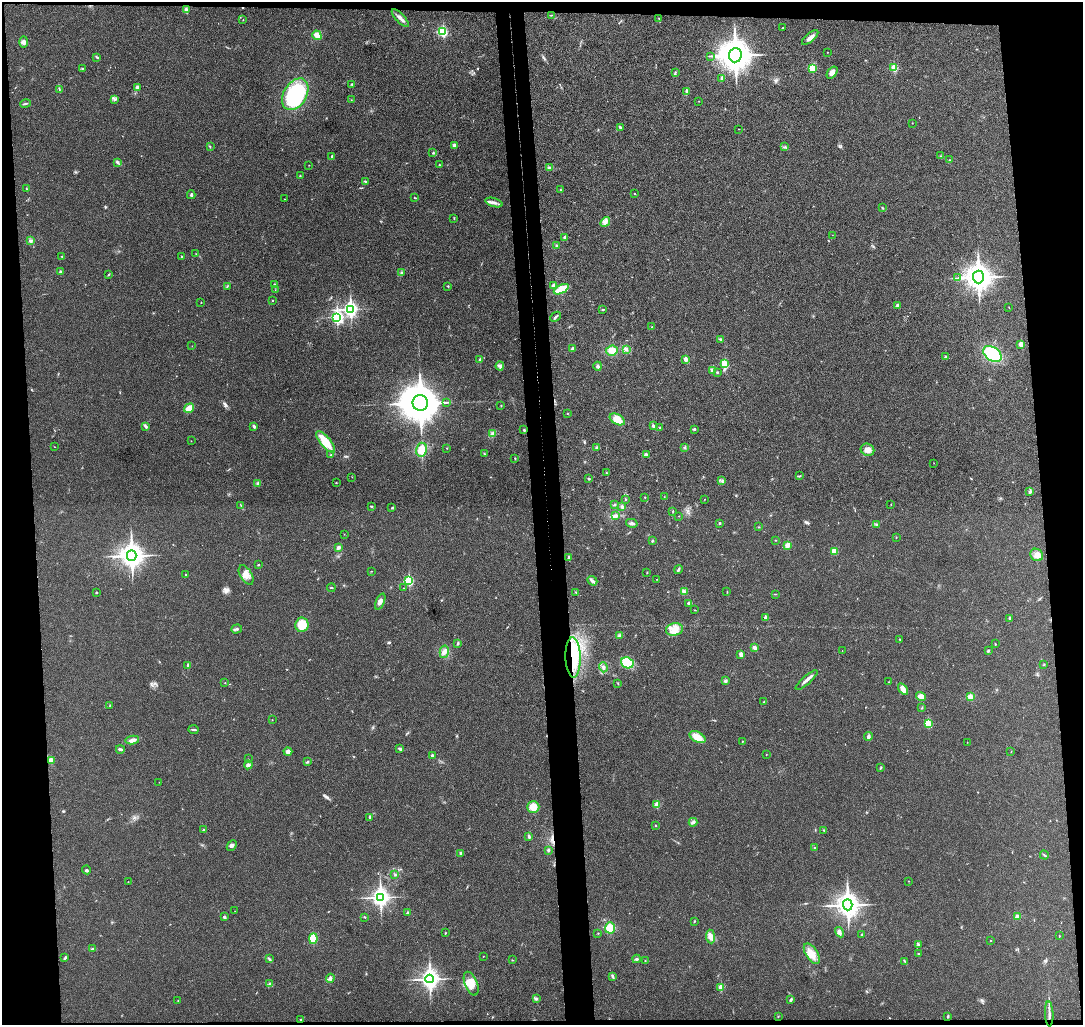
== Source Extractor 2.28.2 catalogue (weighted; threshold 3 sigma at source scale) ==
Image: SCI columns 56-4379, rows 132-4221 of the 4436 x 4365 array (HDU 1 of 3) = the unmasked area's bounding box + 8 px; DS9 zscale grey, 4 x 4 block average (1 PNG px = mean of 4 x 4 image px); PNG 1085 x 1027 px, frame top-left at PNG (2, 2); each listed source drawn as its Kron ellipse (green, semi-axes under 4 px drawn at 4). Shown black and unused: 11% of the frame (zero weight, under 3 of 4 exposures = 6% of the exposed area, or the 3 px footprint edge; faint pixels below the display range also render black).
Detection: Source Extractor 2.28.2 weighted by HDU 2 'WHT'. Background 0.0268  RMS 0.006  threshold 0.0269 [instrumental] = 3 sigma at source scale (4.5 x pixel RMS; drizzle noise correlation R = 1.50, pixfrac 1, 0.05/0.05 arcsec/px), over >= 5 px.
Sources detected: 297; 2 cosmic-ray / hot-pixel residue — neither listed nor drawn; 3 coinciding with a brighter row at this scale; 7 inside a brighter listed object's ellipse — not listed separately; the other 285 listed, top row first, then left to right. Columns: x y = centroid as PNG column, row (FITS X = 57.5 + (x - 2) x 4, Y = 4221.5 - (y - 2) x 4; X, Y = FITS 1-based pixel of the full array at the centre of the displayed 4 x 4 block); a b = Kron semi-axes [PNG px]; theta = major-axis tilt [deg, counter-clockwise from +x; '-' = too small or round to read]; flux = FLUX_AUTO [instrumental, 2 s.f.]
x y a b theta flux
186 10 3 2 - 14
551 15 3 2 - 1.9
400 18 11 3 -47 15
659 18 2 2 - 1.2
243 20 2 2 - 1.8
782 28 2 2 - 2.1
443 32 3 2 - 260
317 35 5 3 - 31
810 37 10 3 41 16
24 42 5 3 - 14
827 52 2 2 - 0.85
735 55 7 6 - 5800
711 56 2 2 - 1.5
97 57 4 2 - 4.3
82 68 2 2 - 1.5
812 68 2 2 - 150
894 68 2 2 - 140
675 72 2 2 - 1.6
832 73 7 4 51 18
722 78 2 2 - 16
352 84 3 2 - 3.5
137 87 2 2 - 8.7
59 90 4 2 - 3.2
686 91 3 2 - 4.7
295 94 17 11 59 290
114 99 2 2 - 2.3
351 100 2 2 - 1.2
699 101 2 2 - 0.88
25 104 5 2 - 5.2
912 123 2 2 - 1.1
620 128 4 2 - 6.2
739 129 2 2 - 1
210 146 2 2 - 2.2
454 146 4 3 - 11
785 147 2 2 - 1.4
433 153 2 2 - 3.6
941 156 2 2 - 1.6
332 157 3 2 - 5
950 160 2 2 - 2
117 162 4 3 - 5.4
309 165 2 2 - 1.2
439 165 2 2 - 2.5
549 168 3 2 - 2.7
300 176 2 2 - 2.1
365 181 2 2 - 3.3
27 189 3 2 - 1.7
560 190 2 2 - 2.5
635 194 2 2 - 2
191 195 4 3 - 6.3
415 198 3 2 - 2.1
284 199 2 2 - 0.83
494 203 9 3 -17 14
882 208 3 2 - 2.6
454 218 2 2 - 1.3
605 222 5 3 - 16
832 235 2 2 - 0.67
565 237 3 2 - 14
30 241 3 3 - 6
557 246 3 3 - 6
196 254 2 2 - 1.6
62 256 2 2 - 1.9
182 257 2 2 - 1.8
60 272 2 2 - 6.1
401 273 2 2 - 2.1
109 274 3 2 - 2.5
978 277 6 5 - 3700
958 278 2 2 - 1.9
275 285 3 2 - 6
554 285 3 3 - 9.5
227 286 3 2 - 2.4
448 286 2 2 - 3.7
561 289 8 3 28 80
275 290 2 2 - 0.98
273 300 2 2 - 1.6
201 302 2 2 - 2.1
898 305 4 3 - 7.2
1009 308 3 2 - 1.3
350 309 3 2 - 1100
603 309 3 2 - 3
337 317 3 2 - 680
556 317 6 2 42 6.3
652 327 2 2 - 2.3
720 339 3 2 - 3
1021 344 2 2 - 53
192 346 2 2 - 0.81
572 349 3 2 - 10
626 349 3 3 - 8.4
612 350 6 5 - 30
992 354 10 7 -35 160
945 356 3 2 - 3.8
480 359 3 2 - 4.2
686 359 2 2 - 36
725 364 3 2 - 150
500 366 4 2 - 5.6
598 366 4 4 - 7.6
712 370 2 2 - 9.2
717 372 2 2 - 2.6
447 402 2 2 - 1.8
420 403 8 7 - 11000
501 406 2 2 - 1.3
189 408 5 3 - 39
567 414 2 2 - 1.1
617 419 8 5 -28 43
145 426 4 2 - 4.8
254 426 3 3 - 6.5
653 426 3 2 - 6.1
660 427 2 2 - 1.8
694 429 3 3 - 5
524 430 2 2 - 3.4
492 434 3 3 - 6.2
191 441 2 2 - 1
326 442 13 5 -50 69
55 447 3 2 - 1.2
597 447 3 2 - 6
685 447 2 2 - 1.3
447 448 2 2 - 1.2
421 450 7 5 75 48
867 450 7 6 - 25
484 454 2 2 - 2
646 454 3 2 - 3.6
331 455 2 2 - 1.1
515 458 2 2 - 2.2
934 463 2 2 - 0.95
606 473 2 2 - 1.5
799 476 3 2 - 2.3
352 477 2 2 - 0.97
589 479 2 2 - 2.8
722 481 2 2 - 1.7
258 483 3 3 - 4.6
336 483 2 2 - 1.9
1030 492 4 3 - 5.4
645 497 2 2 - 1.7
664 497 2 2 - 0.99
625 499 2 2 - 4.2
704 499 2 2 - 1
891 504 2 2 - 1.2
614 505 3 2 - 3.3
241 506 3 2 - 2.5
371 506 3 2 - 2.7
622 506 3 3 - 4.5
392 508 3 2 - 2.8
673 511 2 2 - 2.6
615 516 4 3 - 10
679 516 2 2 - 1
632 523 6 3 -14 8.3
720 523 2 2 - 3.2
876 524 2 2 - 1.9
759 527 2 2 - 1.7
344 534 2 2 - 1.1
896 537 2 2 - 1.4
776 540 2 2 - 1
652 541 2 2 - 3.8
788 545 4 3 - 22
338 548 3 2 - 11
835 551 3 3 - 39
1037 555 7 6 - 21
132 556 5 5 - 2800
569 557 3 2 - 6.2
258 565 2 2 - 1.5
678 570 4 2 - 5.1
372 571 2 2 - 0.97
647 573 2 2 - 1.8
186 575 2 2 - 1.4
246 575 11 6 -60 27
657 579 2 2 - 0.88
409 581 2 2 - 300
592 581 5 2 - 12
331 588 4 2 - 2.3
403 588 2 2 - 1.2
684 591 3 2 - 5.4
96 592 2 2 - 3
576 592 2 2 - 2.3
727 592 2 2 - 1.8
775 594 4 2 - 1.9
380 601 8 3 66 12
689 603 3 3 - 5.8
694 610 2 2 - 1.2
765 617 2 2 - 25
1009 618 3 2 - 3.1
302 625 7 6 - 67
237 629 5 2 - 8.2
674 630 8 6 13 31
619 636 4 3 - 6.5
899 639 2 2 - 1.9
458 643 3 2 - 4
995 644 2 2 - 2
755 648 4 2 - 16
842 651 2 2 - 0.77
988 651 3 2 - 3.1
444 652 6 4 77 15
741 654 3 3 - 12
573 657 20 7 -88 100
627 663 6 5 - 110
1044 665 2 2 - 1.1
188 666 3 2 - 4.2
603 667 5 3 - 8.6
807 680 14 2 42 14
725 681 3 2 - 7.3
889 682 2 2 - 1.3
225 683 2 2 - 0.84
618 683 3 2 - 1.1
903 689 6 3 -55 24
921 696 5 4 - 15
970 697 4 3 - 20
764 701 2 2 - 1.6
110 705 3 2 - 1.8
922 708 2 2 - 2.3
272 720 2 2 - 1.1
928 723 2 2 - 180
193 730 5 2 - 5
868 736 4 2 - 9
697 737 8 5 -30 39
132 740 7 4 11 15
742 741 2 2 - 1.6
967 742 2 2 - 0.9
120 749 4 2 - 6.2
400 749 4 2 - 6.7
1011 751 2 2 - 1
288 752 4 4 - 15
766 754 2 2 - 0.92
432 756 3 2 - 8.2
248 759 2 2 - 1.1
51 760 2 2 - 71
308 762 3 2 - 4
248 765 4 4 - 8.6
880 768 4 2 - 2.5
159 782 2 2 - 0.59
657 805 2 2 - 83
533 807 6 6 - 34
369 818 4 2 - 4.7
693 822 4 3 - 6.5
655 825 2 2 - 2.8
204 829 3 2 - 2.8
824 830 2 2 - 1.2
529 836 4 2 - 7.1
232 846 6 4 48 9.8
814 848 2 2 - 2.4
548 850 3 2 - 5.7
461 853 3 2 - 6.1
1044 855 4 2 - 3.5
86 870 4 3 - 5.1
395 875 2 2 - 2.3
908 881 2 2 - 1.3
128 882 2 2 - 1.2
380 897 4 3 - 1400
848 905 5 5 - 2600
235 911 2 2 - 0.66
407 913 2 2 - 14
1017 916 3 3 - 13
224 917 2 2 - 6.5
365 917 3 2 - 2.1
694 921 2 2 - 2.3
610 928 5 5 - 48
839 932 5 2 - 6.6
445 933 2 2 - 1.4
598 933 2 2 - 1.9
862 935 2 2 - 2.6
1059 936 2 2 - 1.6
710 937 7 4 -83 21
313 939 5 3 - 97
991 941 2 2 - 1.2
918 945 3 3 - 4.6
93 949 4 2 - 4
812 954 11 6 -57 34
918 954 2 2 - 2.4
483 956 2 2 - 0.75
65 958 4 2 - 4.9
269 959 4 2 - 4.5
637 959 4 2 - 4.8
512 960 2 2 - 1.8
645 960 2 2 - 3.1
905 962 3 2 - 3.3
612 976 3 3 - 4.9
330 978 4 3 - 9.4
430 979 4 3 - 1800
270 984 3 2 - 5.3
471 984 12 6 -67 40
721 987 2 2 - 79
536 999 3 2 - 3.7
178 1000 2 2 - 1.2
791 1000 4 2 - 6.2
1049 1014 12 2 -88 15
778 1016 2 2 - 2.1
948 1016 4 2 - 3.5
301 1020 2 2 - 2.6
Overlapping masked pixels (flux is a lower limit): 2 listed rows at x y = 573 657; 1049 1014
Diffuse or blended objects may show on this block-average render without a row.